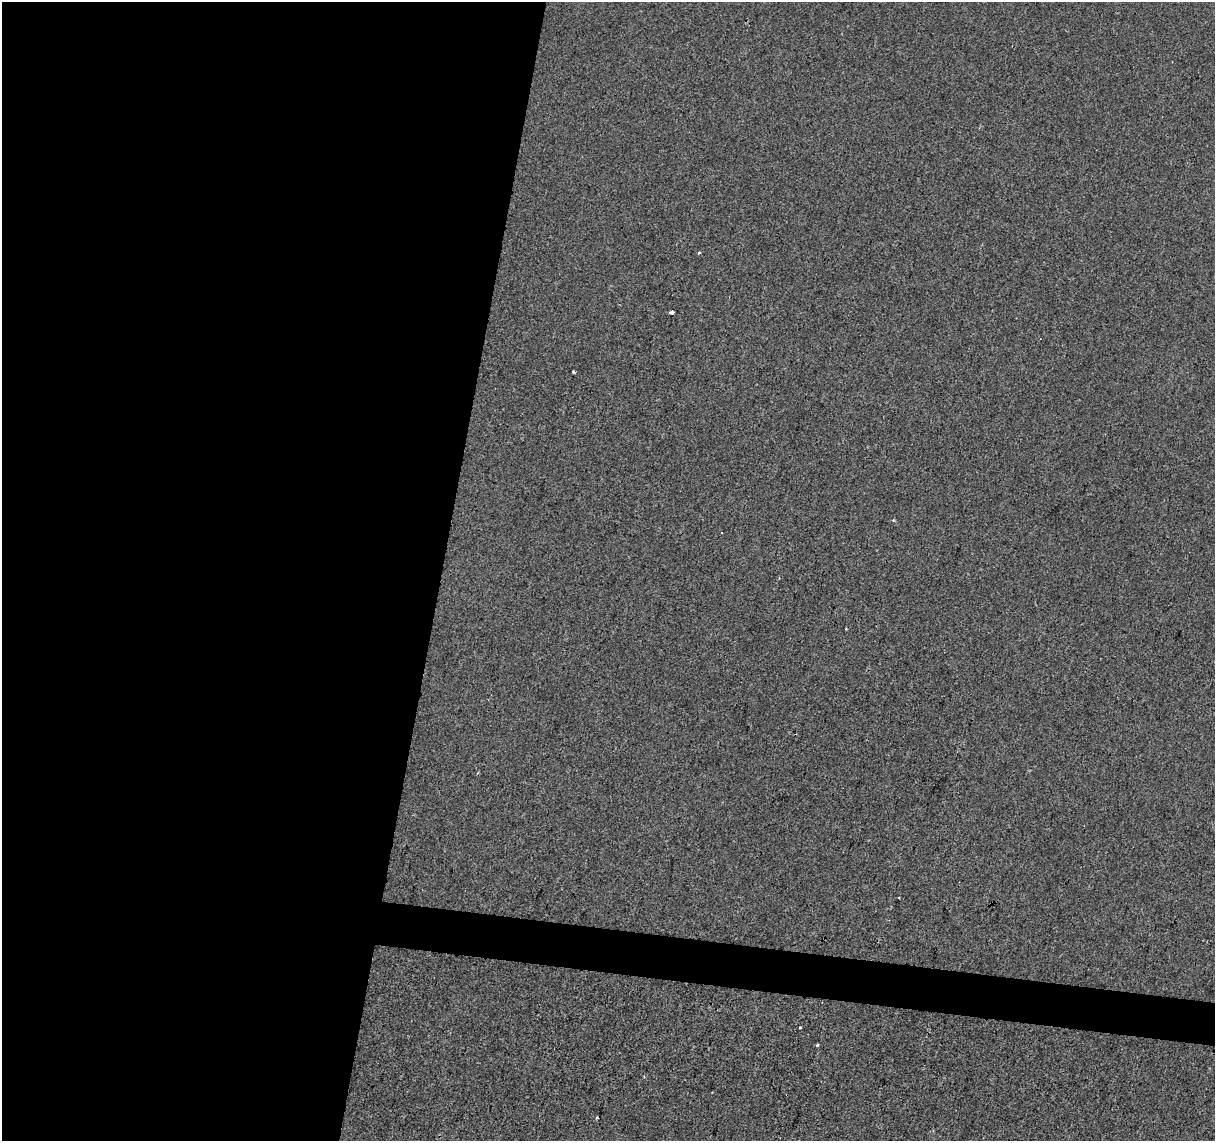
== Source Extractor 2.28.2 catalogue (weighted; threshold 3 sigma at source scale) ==
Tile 5 of 4 x 4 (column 1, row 2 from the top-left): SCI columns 8-1220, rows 2564-3702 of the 4858 x 5067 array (HDU 1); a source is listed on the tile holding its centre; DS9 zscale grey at full resolution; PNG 1217 x 1143 px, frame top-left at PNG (2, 2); no overlay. Shown black and unused: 39% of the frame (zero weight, under 2 of 3 exposures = <1% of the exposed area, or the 3 px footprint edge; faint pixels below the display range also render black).
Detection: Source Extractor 2.28.2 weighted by HDU 2 'WHT'; one run over the whole footprint, this tile lists its part. Background -2.32e-05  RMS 0.0042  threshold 0.0189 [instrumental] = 3 sigma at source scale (4.5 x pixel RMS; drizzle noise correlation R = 1.50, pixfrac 1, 0.0396/0.0396 arcsec/px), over >= 5 px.
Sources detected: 8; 1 cosmic-ray / hot-pixel residue — not listed; the other 7 listed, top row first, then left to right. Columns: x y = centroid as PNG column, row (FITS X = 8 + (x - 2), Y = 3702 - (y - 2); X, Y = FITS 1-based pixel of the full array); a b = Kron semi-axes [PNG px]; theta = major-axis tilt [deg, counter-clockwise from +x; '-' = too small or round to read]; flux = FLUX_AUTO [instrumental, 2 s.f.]
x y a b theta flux
699 253 3 3 - 2.7
672 312 4 4 - 2.5
573 372 3 3 - 1.7
893 520 4 3 - 0.38
722 533 3 3 - 0.89
800 1028 3 3 - 2.1
817 1045 3 3 - 0.66